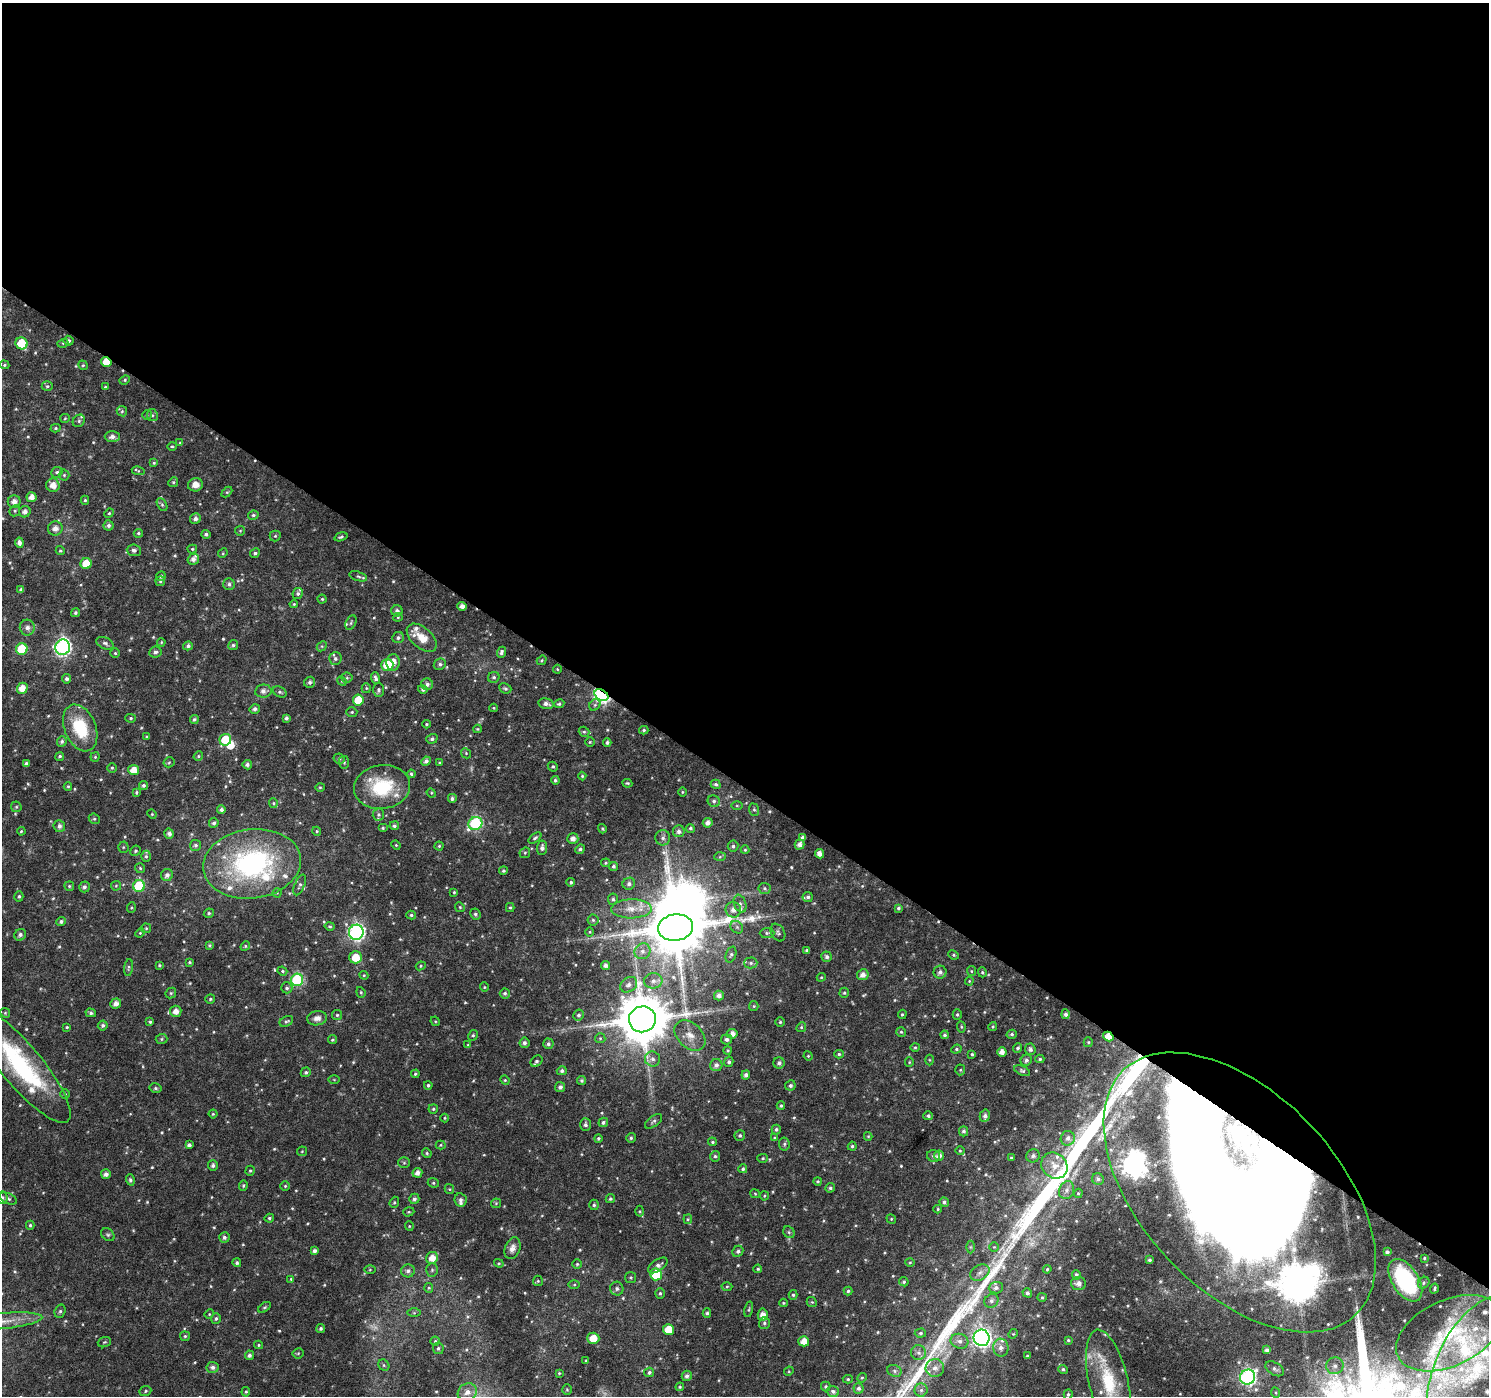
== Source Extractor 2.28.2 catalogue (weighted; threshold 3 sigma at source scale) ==
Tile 3 of 4 x 4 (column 3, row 1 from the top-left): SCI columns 2977-4463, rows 4363-5756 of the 5958 x 6004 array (HDU 1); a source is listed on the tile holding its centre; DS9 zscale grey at full resolution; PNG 1491 x 1398 px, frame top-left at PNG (2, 3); each listed source drawn as its Kron ellipse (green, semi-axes under 4 px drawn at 4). Shown black and unused: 56% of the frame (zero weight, under 4 of 8 exposures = <1% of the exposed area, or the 3 px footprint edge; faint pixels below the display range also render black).
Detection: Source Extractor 2.28.2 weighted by HDU 2 'WHT'; one run over the whole footprint, this tile lists its part. Background 0.0171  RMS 0.0024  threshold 0.00998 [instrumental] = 3 sigma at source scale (4.09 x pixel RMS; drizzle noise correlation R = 1.36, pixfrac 0.8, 0.0396/0.0396 arcsec/px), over >= 5 px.
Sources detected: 638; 4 too faint to see at this stretch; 4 inside a brighter object's white glare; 1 cosmic-ray / hot-pixel residue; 4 long thin detections or spike segments (spike, bleed or trail) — neither listed nor drawn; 35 inside a brighter listed object's ellipse — not listed separately; of the other 590, all 500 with FLUX_AUTO >= 0.23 (the completeness limit of this list) listed and drawn (90 fainter detections not listed), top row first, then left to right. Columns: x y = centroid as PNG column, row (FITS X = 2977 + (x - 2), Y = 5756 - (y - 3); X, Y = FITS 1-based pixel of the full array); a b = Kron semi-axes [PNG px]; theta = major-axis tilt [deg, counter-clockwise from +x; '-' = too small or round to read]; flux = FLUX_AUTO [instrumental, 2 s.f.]
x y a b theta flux
69 341 5 4 - 0.51
21 343 6 6 - 6.8
63 343 5 3 - 0.27
106 362 5 5 - 5.1
4 365 5 4 - 0.34
83 365 5 4 - 0.31
125 380 5 4 - 0.3
47 386 5 4 - 0.38
105 387 4 3 - 0.25
122 411 5 5 - 0.35
147 415 5 5 - 0.27
152 415 6 5 - 0.42
65 418 5 4 - 0.25
79 421 7 5 47 0.5
56 428 5 4 - 0.33
112 437 7 5 0 0.97
180 443 4 4 - 0.3
172 446 5 4 - 0.26
154 463 4 3 - 0.25
138 471 7 4 -9 0.3
57 472 6 5 - 0.5
64 475 5 5 - 0.35
173 482 5 4 - 0.32
53 485 7 6 - 2.2
195 485 7 6 - 1.8
227 492 6 4 44 0.3
31 497 5 5 - 1.6
85 500 4 4 - 0.31
14 502 6 6 - 1.4
162 505 7 4 -63 0.38
15 511 6 5 - 0.39
25 512 6 5 - 1.1
109 513 5 4 - 0.29
253 515 5 4 - 0.41
195 519 5 5 - 0.83
109 525 5 5 - 0.65
55 528 7 7 - 1.5
240 531 5 4 - 0.26
138 533 5 4 - 0.34
206 534 4 4 - 0.48
275 536 5 5 - 0.34
341 537 7 4 16 0.38
19 543 5 4 - 0.88
192 549 5 4 - 0.35
134 550 7 6 - 0.65
60 551 5 4 - 0.29
223 553 5 4 - 0.26
255 553 5 4 - 0.49
193 559 6 5 - 1.1
86 563 5 5 - 3.8
161 576 5 4 - 0.55
358 576 9 4 -17 0.49
160 581 5 5 - 0.29
229 584 6 6 - 0.64
21 589 4 4 - 0.5
298 593 6 5 - 0.5
322 599 4 4 - 0.28
294 604 4 3 - 0.24
462 606 4 4 - 1.3
397 611 6 5 - 0.82
75 613 5 4 - 0.42
398 617 4 4 - 0.25
351 623 8 5 64 0.47
27 628 8 7 - 1
398 638 6 5 - 0.58
422 638 18 10 -41 4
161 642 4 3 - 0.23
105 643 9 5 -23 0.65
233 645 5 5 - 0.44
188 646 5 4 - 0.55
322 646 5 4 - 0.32
63 647 8 7 - 61
22 649 6 6 - 9.1
155 652 6 5 - 0.7
501 652 5 4 - 0.59
115 653 4 4 - 0.32
335 659 6 6 - 0.62
542 660 5 4 - 0.29
393 662 8 6 87 1.8
440 664 6 5 - 0.58
387 665 6 6 - 6.3
557 669 4 4 - 0.24
494 677 6 5 - 0.47
347 678 5 5 - 0.37
375 678 6 4 -73 0.66
67 679 4 4 - 0.64
342 681 5 4 - 0.26
310 682 6 5 - 0.54
427 684 6 5 - 0.78
22 688 5 5 - 2.3
366 688 5 4 - 0.28
505 688 6 5 - 0.46
423 689 5 4 - 0.6
379 690 7 5 89 0.52
263 691 8 6 8 1.1
280 692 7 5 -28 0.49
601 695 7 5 -32 61
358 700 5 5 - 4.9
546 704 8 5 -12 0.9
559 704 5 4 - 0.37
595 705 6 5 - 0.41
494 708 4 4 - 0.26
255 709 5 4 - 0.71
352 712 5 4 - 0.29
131 718 5 4 - 0.33
286 718 4 3 - 0.58
194 719 5 4 - 0.46
426 724 4 3 - 0.27
80 728 24 15 -68 10
478 729 4 4 - 0.24
644 730 4 3 - 0.37
584 732 5 4 - 0.36
146 737 4 3 - 0.24
432 739 5 4 - 0.52
225 740 6 6 - 6.7
62 741 5 4 - 0.55
590 742 5 4 - 0.29
607 743 4 4 - 0.51
466 753 5 4 - 0.27
60 756 5 4 - 0.44
198 756 5 4 - 0.34
95 757 4 4 - 0.3
339 759 5 5 - 0.47
426 761 5 4 - 0.78
169 762 5 5 - 0.35
344 762 6 5 - 0.43
26 763 4 3 - 0.46
440 763 4 3 - 0.24
247 765 5 4 - 0.68
553 767 5 4 - 0.4
112 768 5 5 - 0.34
134 770 5 5 - 2.7
411 774 4 4 - 0.39
582 776 4 4 - 0.29
555 780 4 4 - 0.44
627 783 5 3 - 0.31
716 784 5 4 - 0.5
143 785 4 4 - 0.54
68 786 4 4 - 0.26
320 787 4 4 - 0.27
382 787 28 22 8 12
136 792 4 3 - 0.32
682 792 5 3 - 0.23
431 793 5 4 - 0.26
452 798 5 5 - 0.62
714 801 6 5 - 0.53
273 803 5 4 - 0.28
737 806 5 3 - 0.24
16 807 5 5 - 0.34
221 810 4 4 - 0.68
754 810 6 5 - 0.38
152 814 5 4 - 0.25
378 814 6 6 - 0.44
94 819 6 5 - 0.35
214 823 5 5 - 0.54
475 823 7 6 - 28
708 823 5 4 - 1.1
59 826 6 5 - 0.83
394 826 5 4 - 0.47
383 828 5 4 - 0.33
690 828 4 4 - 0.4
602 829 5 4 - 0.29
21 831 4 3 - 0.25
317 831 4 4 - 0.27
679 831 6 6 - 0.87
169 834 5 5 - 0.77
535 838 7 4 38 0.47
663 838 7 7 - 0.8
803 838 4 4 - 0.91
573 839 5 5 - 1.3
196 845 5 5 - 0.5
396 845 5 4 - 0.23
800 845 5 4 - 1.2
439 846 4 4 - 0.29
733 846 5 5 - 0.49
123 847 5 5 - 0.29
542 848 7 5 85 0.77
580 849 5 4 - 0.46
745 850 4 4 - 0.24
135 851 5 5 - 0.36
525 853 6 5 - 0.32
820 854 5 4 - 1.5
146 856 5 5 - 0.43
720 857 6 4 2 0.29
606 863 5 4 - 0.29
252 864 49 34 8 46
614 866 5 4 - 0.48
140 868 5 5 - 0.32
503 871 4 4 - 0.38
167 875 6 5 - 0.86
571 882 4 4 - 0.37
629 884 6 6 - 0.73
300 885 11 5 66 0.63
69 886 5 5 - 0.31
116 886 5 5 - 0.29
139 886 6 6 - 16
84 887 5 5 - 0.65
765 888 6 5 - 0.42
454 892 3 3 - 0.24
277 893 4 4 - 0.28
19 896 5 4 - 0.43
808 897 5 5 - 0.58
613 899 6 5 - 0.47
740 904 9 6 -70 0.89
460 907 5 4 - 0.3
510 907 4 4 - 0.3
131 908 5 4 - 0.3
898 908 4 3 - 0.45
631 909 20 9 1 3.3
733 910 8 7 - 1.4
209 913 5 4 - 0.41
475 914 6 5 - 0.46
411 915 5 4 - 0.43
593 920 5 5 - 0.39
61 921 5 4 - 0.55
330 926 5 4 - 0.34
737 927 7 5 -45 0.48
146 928 5 5 - 0.29
675 928 18 13 7 1800
356 932 7 7 - 62
590 932 5 3 - 0.23
140 933 5 4 - 0.25
767 933 7 5 0 0.46
778 933 9 6 -57 0.57
20 935 6 5 - 0.66
209 945 4 4 - 0.32
245 946 5 4 - 0.27
807 950 4 3 - 0.47
642 951 8 7 - 1.2
731 955 8 5 70 0.47
954 955 5 4 - 0.3
355 957 6 6 - 4
827 957 5 5 - 0.7
190 962 4 4 - 0.34
751 963 6 5 - 0.52
159 965 3 3 - 0.28
605 965 4 4 - 0.73
421 966 5 4 - 0.28
129 967 8 4 82 0.41
282 971 5 4 - 0.3
971 971 5 4 - 0.25
940 972 6 6 - 0.83
982 972 5 4 - 0.33
364 975 4 4 - 0.23
863 975 6 5 - 1.5
821 977 4 4 - 0.24
297 980 6 6 - 25
653 981 9 7 7 1.2
969 981 4 4 - 0.24
629 985 9 7 36 1.1
484 987 4 4 - 0.25
287 988 6 5 - 0.53
361 992 5 4 - 0.33
171 993 6 5 - 0.3
505 993 5 5 - 0.44
844 993 5 4 - 0.32
719 995 5 5 - 1.1
210 999 5 5 - 0.38
116 1004 5 5 - 1.1
754 1006 5 4 - 0.29
176 1011 6 5 - 1.7
5 1013 5 4 - 0.29
91 1013 5 4 - 0.52
902 1014 5 4 - 0.3
1066 1014 5 4 - 0.68
337 1015 5 5 - 0.35
579 1015 5 5 - 0.52
957 1015 5 4 - 0.36
317 1018 10 7 8 1.3
642 1019 13 13 - 1300
286 1021 7 5 27 0.45
435 1021 5 4 - 0.25
150 1022 3 3 - 0.27
780 1022 4 4 - 0.32
103 1025 5 5 - 0.52
67 1027 4 3 - 0.23
801 1027 5 4 - 0.36
961 1027 5 4 - 0.28
993 1027 4 4 - 0.31
901 1032 5 5 - 0.35
732 1034 5 5 - 1.4
1012 1034 5 4 - 0.43
473 1035 5 4 - 0.38
690 1035 18 12 -44 2.5
944 1035 4 4 - 0.44
1108 1036 5 4 - 2.4
600 1038 5 5 - 0.32
162 1039 6 5 - 0.37
726 1039 5 5 - 0.7
332 1040 4 4 - 0.33
1088 1042 5 4 - 0.27
524 1043 5 5 - 0.74
548 1044 5 5 - 0.61
468 1045 4 4 - 0.26
915 1047 4 4 - 0.3
1018 1048 5 4 - 0.41
956 1049 5 4 - 0.37
1030 1049 6 5 - 0.55
728 1050 4 4 - 0.3
1002 1052 5 4 - 1.5
839 1054 5 4 - 0.42
972 1054 3 3 - 0.37
808 1056 5 4 - 0.25
652 1059 7 7 - 0.89
1040 1059 4 4 - 0.36
929 1060 5 3 - 0.24
1026 1060 6 5 - 0.65
536 1061 6 5 - 0.58
729 1062 5 4 - 0.54
909 1062 5 4 - 0.25
779 1063 5 5 - 0.71
21 1065 73 20 -50 31
716 1065 6 6 - 0.96
960 1070 5 5 - 0.3
562 1071 5 4 - 0.59
1022 1071 8 4 -23 0.46
306 1072 5 4 - 0.39
415 1074 4 4 - 0.44
746 1075 4 4 - 0.75
334 1080 6 4 -1 0.23
505 1080 5 4 - 0.28
582 1080 4 4 - 0.44
428 1085 4 4 - 0.39
790 1085 5 5 - 0.55
560 1087 5 5 - 0.77
155 1088 6 4 -14 0.43
65 1094 5 5 - 0.3
781 1106 4 4 - 0.36
433 1109 4 4 - 0.3
213 1114 4 4 - 0.28
928 1116 5 4 - 0.45
985 1116 6 5 - 0.8
445 1118 4 4 - 0.24
654 1121 10 5 37 0.56
603 1122 5 4 - 0.51
585 1125 6 5 - 0.55
776 1129 5 4 - 0.48
963 1131 5 4 - 0.5
740 1135 5 5 - 0.42
868 1136 4 4 - 0.23
598 1138 4 4 - 0.37
631 1138 5 5 - 0.4
775 1138 4 3 - 0.35
1068 1138 7 7 - 0.98
712 1142 4 3 - 0.29
784 1144 7 5 -81 0.44
189 1145 4 4 - 0.65
441 1145 5 4 - 0.28
852 1146 4 4 - 0.4
302 1151 5 5 - 0.26
960 1151 4 4 - 0.26
427 1153 5 4 - 0.32
939 1155 5 5 - 1.2
715 1156 5 4 - 0.41
934 1156 6 6 - 0.64
1033 1156 7 6 - 0.79
763 1158 5 4 - 0.32
1011 1158 4 4 - 0.26
404 1163 6 5 - 0.37
213 1165 5 5 - 0.55
1054 1166 14 12 -42 3
743 1169 4 4 - 0.46
250 1171 5 4 - 0.32
417 1173 5 5 - 1.2
106 1174 5 5 - 1
1098 1179 6 5 - 0.62
130 1180 6 4 -72 0.44
818 1181 4 4 - 0.36
433 1183 6 4 -22 0.35
243 1185 5 4 - 0.32
285 1186 5 4 - 0.28
830 1188 5 4 - 0.44
449 1189 5 4 - 0.27
1067 1190 9 7 67 0.94
1240 1192 169 98 -47 1100
1078 1193 5 4 - 0.27
755 1194 5 4 - 0.24
764 1196 4 4 - 0.26
2 1198 6 5 - 0.54
8 1198 9 5 -23 0.53
414 1199 5 5 - 0.61
610 1199 5 4 - 0.41
460 1200 7 6 - 0.71
394 1202 6 4 69 0.3
944 1202 5 4 - 0.53
496 1203 5 5 - 0.27
594 1205 5 4 - 0.46
938 1209 4 4 - 0.26
640 1211 5 3 - 0.24
409 1212 6 4 18 0.3
269 1218 5 4 - 0.38
688 1219 5 4 - 0.28
891 1219 5 4 - 0.28
30 1225 4 4 - 0.33
409 1226 5 4 - 0.26
789 1232 6 5 - 0.39
108 1235 7 5 -42 0.46
224 1237 5 5 - 0.57
970 1247 6 4 -90 0.34
994 1247 5 5 - 0.32
512 1248 11 7 69 1.3
314 1251 4 4 - 0.73
738 1251 6 5 - 0.57
1387 1252 4 3 - 0.62
432 1258 6 5 - 2.2
1424 1258 4 3 - 0.25
1150 1260 4 3 - 0.44
910 1262 5 3 - 0.23
237 1263 4 4 - 0.45
499 1263 5 4 - 0.25
577 1264 4 4 - 0.29
658 1265 11 5 34 0.83
758 1269 4 4 - 0.33
1047 1269 4 3 - 0.28
370 1270 6 4 1 0.26
432 1270 7 5 88 0.48
408 1271 7 6 - 0.76
980 1273 10 7 30 1.1
656 1274 6 6 - 13
1076 1275 5 4 - 0.51
631 1277 5 5 - 0.37
291 1279 4 4 - 0.28
1405 1280 24 13 -58 19
538 1281 5 5 - 0.29
904 1282 5 4 - 0.34
1078 1283 7 6 - 1.1
1424 1283 6 5 - 0.43
574 1285 5 4 - 0.26
727 1287 5 3 - 0.29
429 1288 5 4 - 0.28
996 1288 7 5 6 0.83
617 1289 7 6 - 0.64
1434 1289 5 2 - 0.32
848 1291 4 4 - 0.37
660 1293 5 4 - 0.4
1027 1293 5 4 - 0.6
793 1295 5 4 - 0.4
1042 1297 5 4 - 0.28
991 1301 7 6 - 0.8
812 1302 5 4 - 0.27
783 1303 4 4 - 0.25
264 1307 7 4 36 0.37
749 1309 8 4 78 0.32
60 1311 7 5 72 0.45
414 1313 6 4 0 0.35
707 1313 5 4 - 0.43
209 1314 5 4 - 0.25
763 1315 6 5 - 1.8
216 1319 5 5 - 0.46
3 1321 39 8 5 4.6
764 1323 6 5 - 0.48
321 1329 4 4 - 0.5
669 1329 5 5 - 4.3
920 1333 6 4 3 0.38
1449 1333 56 33 25 16
1013 1334 5 4 - 0.25
185 1336 5 5 - 0.34
593 1338 6 5 - 3.2
982 1338 8 8 - 95
1068 1340 4 4 - 0.32
435 1341 4 4 - 0.27
804 1341 5 5 - 2.2
960 1341 9 7 -16 1.2
104 1342 7 5 21 0.31
258 1345 4 4 - 0.27
438 1348 6 5 - 0.48
1001 1348 9 7 -83 1.3
1267 1350 4 4 - 0.71
298 1353 5 5 - 0.28
918 1353 7 7 - 0.83
249 1355 5 4 - 0.6
1027 1356 4 4 - 0.26
586 1361 3 3 - 0.26
384 1365 6 5 - 0.36
1335 1366 8 8 - 1.2
213 1367 6 5 - 0.78
935 1368 9 9 - 1.5
1063 1369 5 4 - 0.46
1275 1369 10 6 -31 0.74
789 1371 5 4 - 0.24
894 1371 7 6 - 0.56
1475 1371 79 40 67 30
649 1372 5 4 - 0.53
559 1373 4 4 - 0.25
687 1376 5 5 - 0.69
1248 1377 7 7 - 57
862 1378 5 4 - 0.28
848 1379 5 4 - 0.32
1108 1382 53 19 -77 14
826 1386 5 5 - 0.41
680 1387 4 4 - 0.3
858 1388 5 5 - 0.63
567 1390 5 4 - 0.29
921 1390 6 6 - 0.65
145 1391 6 5 - 0.35
833 1391 6 5 - 0.7
246 1392 5 4 - 0.32
467 1392 10 8 30 1.7
1276 1393 5 3 - 0.26
1068 1394 5 4 - 0.41
Overlapping masked pixels (flux is a lower limit): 4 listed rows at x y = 106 362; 601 695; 1108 1036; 1240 1192
Isophote crosses this tile's border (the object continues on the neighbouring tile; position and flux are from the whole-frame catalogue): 6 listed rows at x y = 21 1065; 1240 1192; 2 1198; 3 1321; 1475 1371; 1108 1382